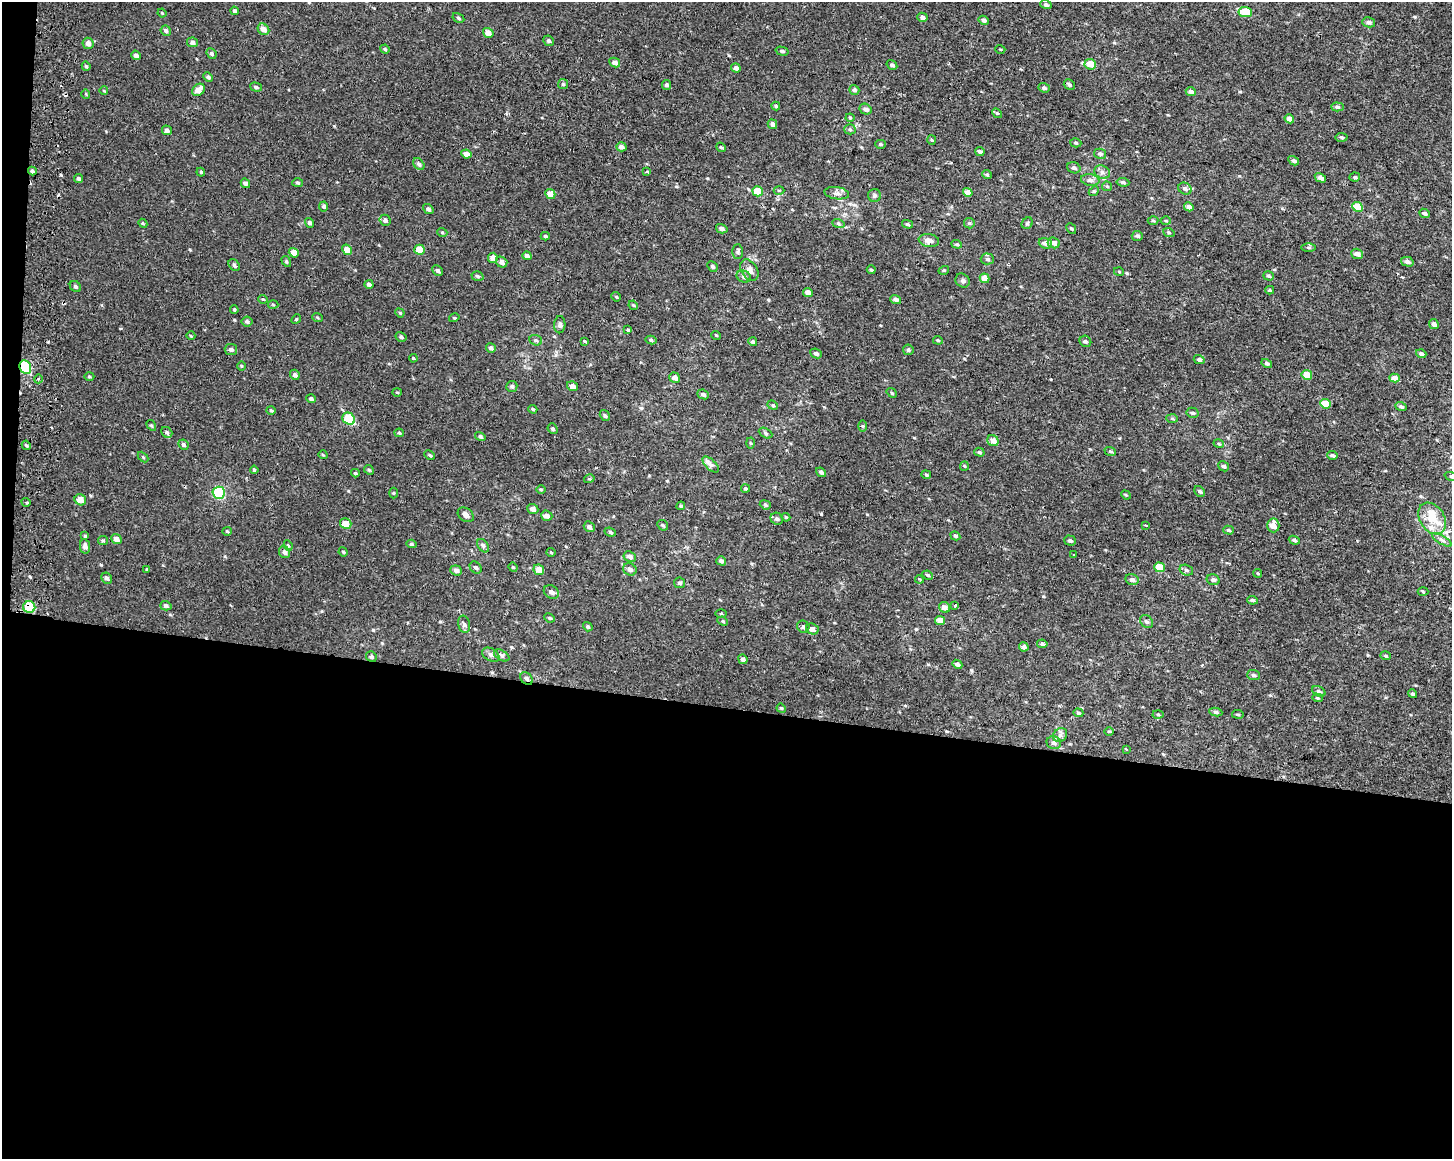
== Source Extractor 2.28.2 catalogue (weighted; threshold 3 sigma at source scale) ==
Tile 10 of 3 x 4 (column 1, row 4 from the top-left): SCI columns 325-1774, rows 4-1160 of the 4943 x 4643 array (HDU 1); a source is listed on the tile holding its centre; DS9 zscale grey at full resolution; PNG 1454 x 1161 px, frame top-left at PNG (2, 2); each listed source drawn as its Kron ellipse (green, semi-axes under 4 px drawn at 4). Shown black and unused: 40% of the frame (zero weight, under 2 of 3 exposures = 2% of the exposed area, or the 3 px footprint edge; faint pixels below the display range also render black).
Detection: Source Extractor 2.28.2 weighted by HDU 2 'WHT'; one run over the whole footprint, this tile lists its part. Background 1.53e-04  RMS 0.0035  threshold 0.0158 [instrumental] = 3 sigma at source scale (4.5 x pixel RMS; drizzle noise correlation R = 1.50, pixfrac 1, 0.0396/0.0396 arcsec/px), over >= 5 px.
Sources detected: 312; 3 cosmic-ray / hot-pixel residue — neither listed nor drawn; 4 inside a brighter listed object's ellipse — not listed separately; the other 305 listed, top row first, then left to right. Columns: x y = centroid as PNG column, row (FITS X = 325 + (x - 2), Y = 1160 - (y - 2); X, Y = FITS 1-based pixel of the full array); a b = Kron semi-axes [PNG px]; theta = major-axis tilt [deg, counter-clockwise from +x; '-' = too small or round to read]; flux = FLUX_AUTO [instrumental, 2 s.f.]
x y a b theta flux
1046 5 5 4 - 0.83
235 11 4 4 - 0.72
1245 12 7 5 -8 8.8
162 13 4 3 - 0.3
922 17 5 4 - 1
458 18 6 4 -29 0.52
984 20 5 4 - 0.83
1369 22 6 5 - 1.1
263 29 6 5 - 2.1
166 31 5 5 - 0.92
488 33 5 4 - 2.9
549 41 5 5 - 0.65
193 42 5 5 - 1.2
88 43 6 5 - 1.5
385 49 5 4 - 0.4
1000 49 5 3 - 0.33
782 51 6 4 -15 0.65
211 53 5 4 - 0.74
136 55 5 4 - 1.2
615 63 5 4 - 1.5
1090 64 6 5 - 4.9
892 65 6 4 -34 0.75
86 66 4 3 - 0.46
736 68 5 4 - 1.2
208 77 5 4 - 0.71
563 84 5 5 - 0.45
666 85 5 4 - 0.79
1069 85 6 5 - 0.68
256 87 6 4 -16 0.62
1044 88 6 4 -18 0.71
198 90 7 5 40 3.4
854 90 5 4 - 0.75
104 91 4 2 - 0.22
1191 92 5 4 - 1.6
86 94 5 3 - 0.26
776 106 4 4 - 0.46
1337 107 6 4 -3 0.73
865 109 6 5 - 1.2
997 113 5 4 - 0.4
850 118 4 4 - 0.38
1289 119 5 4 - 2.2
772 124 5 4 - 1.1
850 129 5 5 - 0.58
167 130 5 4 - 0.94
1342 137 6 4 -4 0.58
931 140 5 3 - 0.31
1076 143 6 4 -16 0.54
880 144 5 4 - 0.48
621 147 5 4 - 1.2
721 147 5 4 - 0.42
980 152 4 3 - 0.8
466 154 5 4 - 1.8
1100 154 6 5 - 0.71
1294 161 6 4 -31 0.73
419 164 6 5 - 0.8
1074 168 7 5 -19 0.93
32 171 4 4 - 0.68
201 172 4 3 - 0.4
647 172 3 3 - 5.1
1102 172 8 6 -27 1.2
987 175 5 4 - 0.51
1355 177 5 4 - 0.52
78 178 4 3 - 0.57
1320 178 6 4 -30 1.2
1090 180 9 6 -8 1.3
1123 182 6 4 -7 0.73
245 183 5 4 - 0.91
297 183 5 4 - 0.5
1107 186 5 4 - 0.44
1185 189 7 5 -31 0.92
779 190 5 3 - 0.33
758 191 5 5 - 8.7
1094 191 5 4 - 0.42
968 192 5 4 - 2.5
837 193 12 6 -8 1.5
550 194 5 5 - 3.2
875 195 6 6 - 0.79
324 206 5 4 - 0.57
1189 207 5 4 - 1.9
1357 207 5 4 - 7.7
428 209 6 4 -40 0.94
1424 213 6 4 -23 0.92
385 220 6 5 - 0.88
1153 221 5 3 - 0.41
1166 221 5 3 - 0.34
143 223 5 4 - 0.32
309 223 5 4 - 0.83
838 223 6 4 -20 0.53
969 223 5 5 - 0.51
1027 223 6 5 - 0.53
907 224 5 4 - 0.54
722 229 6 4 -17 1.2
1071 229 5 4 - 0.49
442 232 5 3 - 0.34
1169 232 6 4 -20 0.44
545 236 4 3 - 0.54
1137 236 5 5 - 0.82
929 240 10 6 -9 1.9
1045 243 6 5 - 1.5
1054 243 6 5 - 1.9
957 244 5 4 - 0.46
1308 247 7 3 0 0.49
347 250 5 4 - 3.2
420 250 5 5 - 6.7
738 252 7 5 88 0.68
294 253 5 4 - 3
1357 254 6 5 - 1.8
527 256 4 4 - 1.1
493 258 5 5 - 2.4
987 259 6 5 - 0.65
286 261 6 3 -59 0.42
502 262 6 5 - 1.7
1407 262 6 5 - 0.97
234 265 7 5 -52 0.83
712 266 5 4 - 0.63
438 270 6 4 -44 0.74
749 270 11 8 -57 2
871 270 4 3 - 0.4
944 270 5 3 - 0.33
1119 272 5 3 - 0.29
477 276 6 4 -18 0.6
1268 276 5 4 - 0.62
744 277 7 5 -24 1.1
985 278 5 4 - 3.6
963 281 7 6 - 0.82
369 284 4 3 - 0.87
75 286 6 5 - 0.68
1270 290 4 3 - 0.39
808 293 5 4 - 1.5
616 297 5 4 - 0.42
263 299 5 3 - 0.27
896 299 5 4 - 1.5
273 305 5 3 - 0.35
633 305 5 4 - 0.34
234 310 4 3 - 0.35
400 313 5 4 - 0.35
317 317 5 3 - 0.37
454 318 5 3 - 0.32
296 319 5 4 - 0.44
247 322 5 5 - 0.73
1434 324 5 4 - 1.3
560 325 8 5 86 1
628 330 4 3 - 0.45
716 335 5 3 - 0.28
191 336 4 3 - 0.29
401 337 6 4 -32 0.61
536 340 6 5 - 0.65
651 340 5 4 - 0.61
938 340 5 4 - 0.41
585 341 3 2 - 0.32
1085 341 6 5 - 0.69
753 342 4 4 - 0.6
491 348 5 4 - 0.93
231 349 6 5 - 0.87
908 350 5 5 - 0.58
816 353 6 4 -24 1
1421 354 5 4 - 0.86
413 358 4 3 - 0.36
1199 360 5 4 - 0.77
1267 363 5 4 - 0.67
241 366 5 3 - 0.31
25 367 7 5 -63 26
295 375 5 4 - 1.1
1307 375 5 4 - 5.6
89 377 5 3 - 0.39
675 378 5 5 - 2.1
1395 378 5 4 - 2.6
38 379 4 3 - 0.34
512 386 5 5 - 0.68
572 386 5 4 - 1.8
397 392 5 3 - 0.32
892 393 5 3 - 0.42
703 394 6 4 -24 0.85
311 399 5 4 - 0.77
1325 404 5 4 - 5.4
773 405 5 4 - 0.47
1401 407 5 4 - 0.78
533 409 4 3 - 0.41
271 410 5 3 - 0.34
1192 413 6 5 - 0.67
605 416 6 4 -57 0.61
1172 418 6 4 -3 0.44
349 419 7 5 -39 19
151 425 6 3 -57 0.42
862 426 6 4 -89 0.38
553 429 5 5 - 0.52
167 432 6 5 - 0.61
399 433 5 4 - 0.52
765 433 7 4 -29 0.57
480 436 5 4 - 0.65
993 441 6 5 - 2.5
750 443 5 3 - 0.35
1219 444 5 3 - 0.4
26 445 5 3 - 0.42
183 445 5 4 - 0.71
1110 451 6 3 -19 0.39
979 452 5 4 - 0.53
323 455 5 3 - 0.28
430 455 6 4 -27 0.51
1332 455 5 4 - 0.79
143 457 6 4 -45 0.41
711 465 10 5 -44 1.2
964 466 5 4 - 0.36
1224 466 6 4 -27 0.77
254 470 4 4 - 0.45
369 470 5 4 - 0.41
821 472 5 4 - 0.78
355 473 4 3 - 0.4
926 475 5 3 - 0.42
1451 476 7 3 -19 0.49
589 479 5 3 - 0.31
745 488 4 4 - 0.51
541 489 5 3 - 0.31
1200 491 6 4 -44 0.64
219 493 6 6 - 31
393 493 5 3 - 0.3
1126 495 5 4 - 0.37
80 500 6 5 - 3.2
26 502 4 3 - 0.39
765 505 6 4 -21 0.52
681 506 4 4 - 0.46
533 509 6 5 - 1.5
466 515 9 6 -38 1.3
547 516 6 5 - 1.6
786 517 4 3 - 0.35
1432 518 17 12 -57 6.3
777 519 6 5 - 0.75
346 524 6 5 - 4
663 525 6 4 -45 0.45
1146 525 3 3 - 0.66
1273 525 7 6 - 3
589 527 6 5 - 1.2
1228 530 5 4 - 0.68
227 531 5 4 - 0.37
610 532 6 4 -21 0.58
85 536 3 3 - 0.36
955 536 5 4 - 0.71
116 539 5 4 - 2.1
1294 540 6 4 -21 0.69
1442 540 11 3 -30 0.92
103 541 5 4 - 0.4
1070 541 6 5 - 0.84
411 544 5 4 - 0.57
85 546 7 5 -81 1.3
288 546 5 4 - 0.42
483 546 7 5 -54 0.67
284 552 6 5 - 1
343 552 4 3 - 0.38
551 552 4 3 - 0.32
1074 555 3 3 - 2.1
630 557 6 5 - 1.5
721 561 5 4 - 0.9
476 567 7 5 -42 0.7
513 567 5 4 - 0.32
1160 567 5 5 - 7.3
147 569 4 4 - 0.38
630 569 7 6 - 1.4
456 570 6 5 - 1.3
539 570 6 5 - 3.9
1186 570 7 5 -17 0.79
1258 573 4 3 - 0.32
928 575 5 3 - 0.53
106 578 6 5 - 0.88
919 579 4 3 - 0.28
1132 580 7 5 -13 1
1213 580 6 5 - 0.89
679 583 5 5 - 0.65
1423 591 5 3 - 0.33
551 592 8 6 -32 1.3
1252 600 5 4 - 0.76
955 605 3 3 - 0.81
166 606 5 4 - 0.84
29 607 6 6 - 19
944 607 6 5 - 2.1
721 614 5 3 - 0.36
549 618 5 4 - 0.45
940 620 5 4 - 3.5
723 621 5 4 - 0.42
1146 622 7 5 -42 0.78
464 624 9 6 -78 0.91
588 627 5 4 - 0.64
803 627 6 6 - 0.87
812 629 6 5 - 1.8
1042 644 5 4 - 0.77
1024 647 5 4 - 1.2
491 655 9 6 -30 1.1
502 655 8 5 -30 0.72
1385 656 5 3 - 0.38
371 657 5 5 - 0.67
743 659 5 4 - 1.2
957 664 5 4 - 0.93
1253 675 6 5 - 0.74
527 678 7 5 -46 0.78
1319 691 7 5 -30 0.77
1413 694 4 4 - 0.61
1317 698 5 4 - 0.43
781 708 5 4 - 0.35
1216 712 6 4 -9 0.76
1078 713 5 3 - 0.41
1158 714 5 3 - 0.35
1238 714 6 3 -9 0.38
1109 731 5 3 - 0.3
1060 735 7 6 - 1.1
1054 743 7 6 - 1.3
1127 750 3 3 - 1.7
Overlapping masked pixels (flux is a lower limit): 3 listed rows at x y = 25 367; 29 607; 527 678
Isophote crosses this tile's border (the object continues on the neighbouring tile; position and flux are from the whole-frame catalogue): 1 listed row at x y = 1451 476